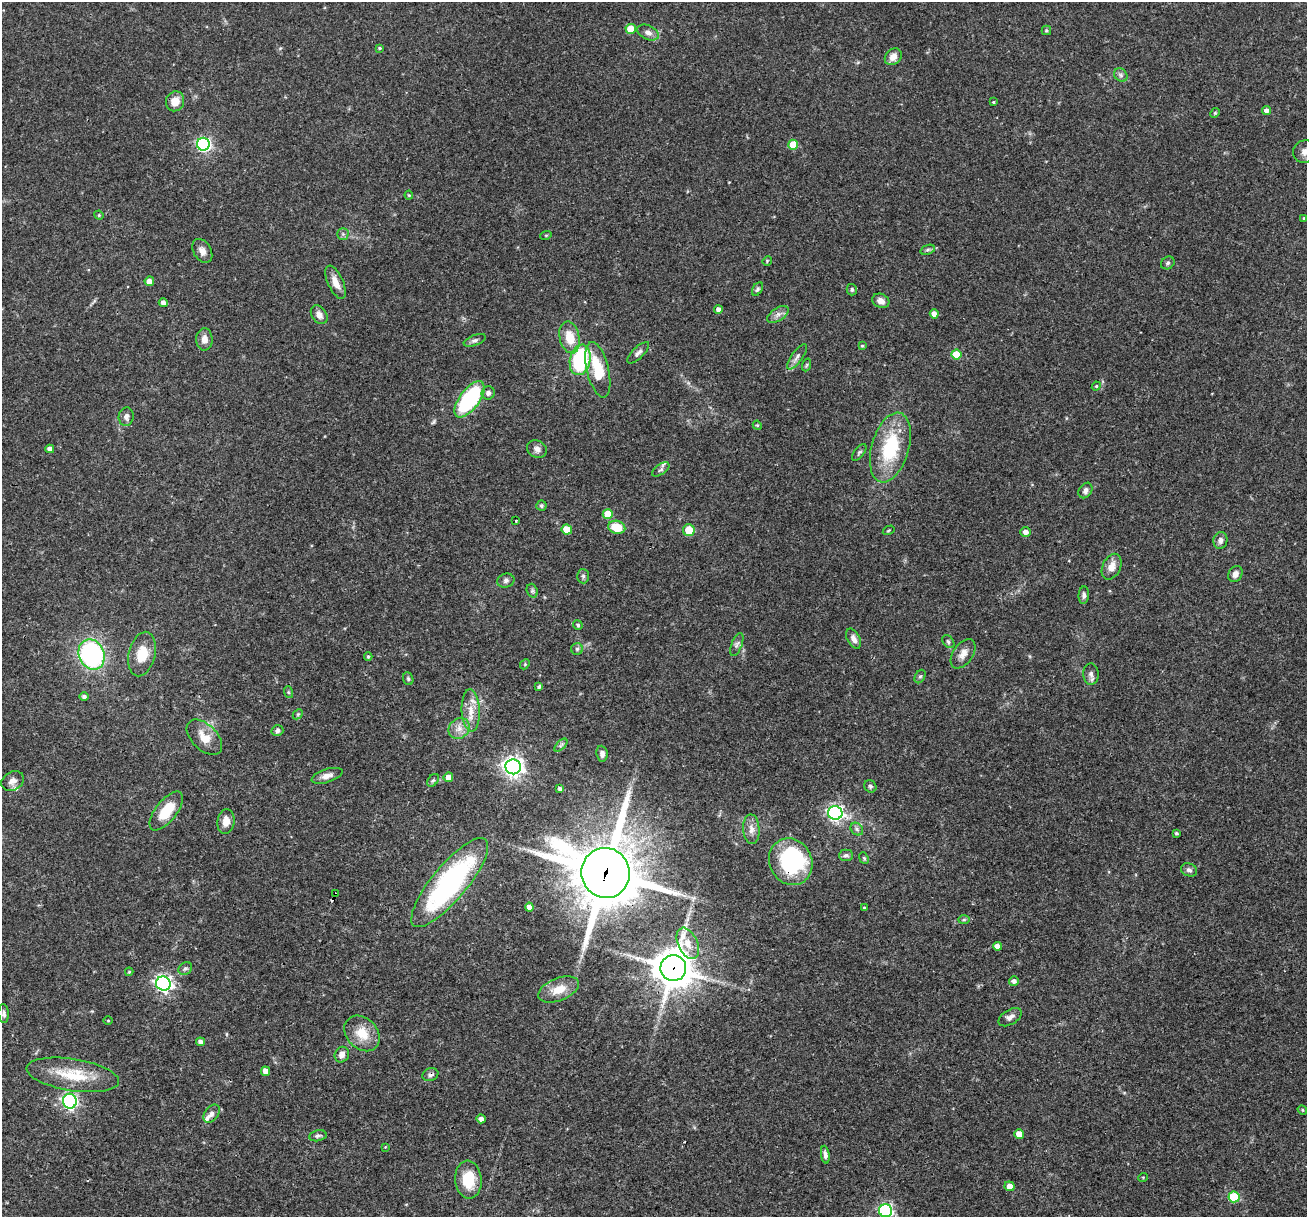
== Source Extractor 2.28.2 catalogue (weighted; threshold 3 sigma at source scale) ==
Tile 7 of 4 x 4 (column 3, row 2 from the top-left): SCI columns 2611-3915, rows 2682-3896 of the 5220 x 5237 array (HDU 1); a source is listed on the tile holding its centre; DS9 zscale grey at full resolution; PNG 1309 x 1219 px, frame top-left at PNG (2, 2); each listed source drawn as its Kron ellipse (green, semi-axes under 4 px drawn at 4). Shown black and unused: <1% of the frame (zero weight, under 3 of 4 exposures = <1% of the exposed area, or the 3 px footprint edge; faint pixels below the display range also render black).
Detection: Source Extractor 2.28.2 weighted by HDU 2 'WHT'; one run over the whole footprint, this tile lists its part. Background 0.0569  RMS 0.0032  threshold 0.0144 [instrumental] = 3 sigma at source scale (4.5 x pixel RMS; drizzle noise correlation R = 1.50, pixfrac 1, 0.05/0.05 arcsec/px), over >= 5 px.
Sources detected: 149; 1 inside a brighter object's white glare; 1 cosmic-ray / hot-pixel residue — neither listed nor drawn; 3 inside a brighter listed object's ellipse — not listed separately; the other 144 listed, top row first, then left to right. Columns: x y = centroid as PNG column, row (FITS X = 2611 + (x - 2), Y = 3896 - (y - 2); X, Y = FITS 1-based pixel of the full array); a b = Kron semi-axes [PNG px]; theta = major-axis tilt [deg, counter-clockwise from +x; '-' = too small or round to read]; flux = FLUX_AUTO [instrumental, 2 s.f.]
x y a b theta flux
631 29 5 5 - 6.9
1046 30 5 4 - 0.46
648 33 11 7 -24 1.7
379 48 4 3 - 0.45
893 57 9 7 44 2.6
1121 75 7 6 - 0.95
175 101 10 9 - 3.5
993 102 3 3 - 0.33
1267 110 4 4 - 1.5
1215 113 5 4 - 0.36
203 144 6 6 - 64
793 145 5 5 - 7.3
1305 152 12 11 - 2.1
409 195 4 4 - 0.31
99 215 5 4 - 0.38
1304 218 4 4 - 0.3
343 234 5 5 - 0.61
546 235 6 3 18 0.33
928 250 7 4 20 0.67
202 251 13 8 -59 2.1
767 261 5 4 - 0.3
1168 263 7 6 - 0.72
149 281 5 4 - 2.1
336 282 18 7 -66 3.1
757 289 7 4 60 0.66
852 290 6 5 - 0.58
881 301 9 7 -24 1.9
163 303 4 4 - 1.6
719 309 4 4 - 1.5
778 314 12 6 34 1.5
934 314 4 4 - 2.1
319 315 10 7 -56 1.9
570 337 16 10 -77 6.7
204 339 11 8 87 2.3
475 340 11 5 22 0.96
862 346 4 3 - 0.37
638 353 14 5 44 1.2
956 355 5 5 - 8.4
797 357 15 5 54 1.4
580 360 15 10 78 28
806 365 6 4 70 0.43
598 370 28 11 -76 13
1096 386 4 4 - 0.4
488 393 7 6 - 1.1
469 399 21 10 53 32
126 417 9 7 80 1.4
757 425 5 3 - 0.32
890 448 36 18 74 21
50 449 4 4 - 1.7
537 449 10 8 -25 1.6
859 452 10 5 52 0.61
661 469 10 5 36 0.88
1085 490 8 6 57 1.2
541 506 5 5 - 0.61
608 514 5 5 - 7
516 521 2 2 - 0.35
617 527 9 6 -13 8.6
567 529 5 5 - 4.7
689 530 6 6 - 6.2
889 530 6 3 31 0.37
1026 532 5 4 - 1.8
1220 540 8 7 - 1.3
1112 567 13 9 64 3.1
1235 574 8 6 59 1.6
583 576 7 6 - 0.7
506 581 8 7 - 1.1
532 591 7 5 -70 0.61
1084 595 9 5 86 1.1
578 625 5 4 - 0.52
854 639 11 6 -63 1.8
948 642 7 5 -51 0.64
737 644 12 5 69 1.1
577 649 6 6 - 0.6
92 654 15 12 -66 51
142 654 22 13 76 7
963 654 16 9 55 2.6
368 657 4 3 - 0.47
525 664 5 4 - 0.37
1091 674 11 7 -88 1.4
920 676 7 5 61 0.54
408 679 6 5 - 0.57
539 686 4 3 - 0.82
288 692 6 4 -71 0.42
84 696 5 4 - 0.83
471 711 21 9 -87 4.1
298 714 6 4 44 0.45
459 728 11 9 50 2.6
277 731 6 5 - 0.85
204 737 22 12 -45 4.8
561 745 8 4 45 0.56
602 754 8 5 -84 1.1
513 767 8 7 - 180
327 776 16 6 18 2.1
448 777 5 4 - 2.1
433 780 7 5 53 0.59
13 781 12 9 29 1.9
870 786 6 5 - 0.68
560 789 4 3 - 0.87
166 811 23 10 52 8.8
835 813 7 6 - 94
226 821 12 8 82 3.1
751 829 15 8 -86 2.3
857 829 7 5 -48 0.85
1176 833 3 3 - 0.52
846 855 7 6 - 0.81
864 858 6 4 -67 0.44
791 862 24 21 -61 32
1189 870 8 6 -19 0.93
605 873 25 24 - 2500
450 883 56 17 50 61
335 894 3 2 - 1.1
529 907 4 4 - 2
864 907 4 2 - 0.29
964 920 6 4 2 0.47
688 943 16 9 -66 4
997 946 4 4 - 1.8
185 968 7 6 - 0.73
673 968 13 13 - 840
129 972 4 4 - 0.33
1014 981 5 4 - 1.2
163 984 7 7 - 110
559 989 21 11 22 5.1
4 1014 9 5 -87 0.93
1010 1017 13 7 31 1.8
108 1021 4 3 - 0.26
362 1033 20 15 -46 6.6
200 1042 4 4 - 1.1
342 1055 8 7 - 1.7
265 1071 5 4 - 2.2
73 1075 47 16 -9 13
430 1075 8 6 19 0.98
70 1101 7 7 - 80
1302 1110 5 4 - 0.39
212 1114 10 6 52 1.4
481 1119 5 4 - 1.4
1019 1134 5 4 - 3.8
318 1136 9 5 12 0.8
385 1147 3 3 - 0.22
825 1155 9 4 -82 0.99
1143 1177 5 3 - 0.28
468 1180 19 13 -85 9.8
1009 1186 5 5 - 2.9
1234 1197 5 5 - 16
886 1211 6 6 - 53
Overlapping masked pixels (flux is a lower limit): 5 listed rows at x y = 791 862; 605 873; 335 894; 673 968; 430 1075
Isophote crosses this tile's border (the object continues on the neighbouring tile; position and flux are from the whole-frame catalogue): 2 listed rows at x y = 1305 152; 886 1211